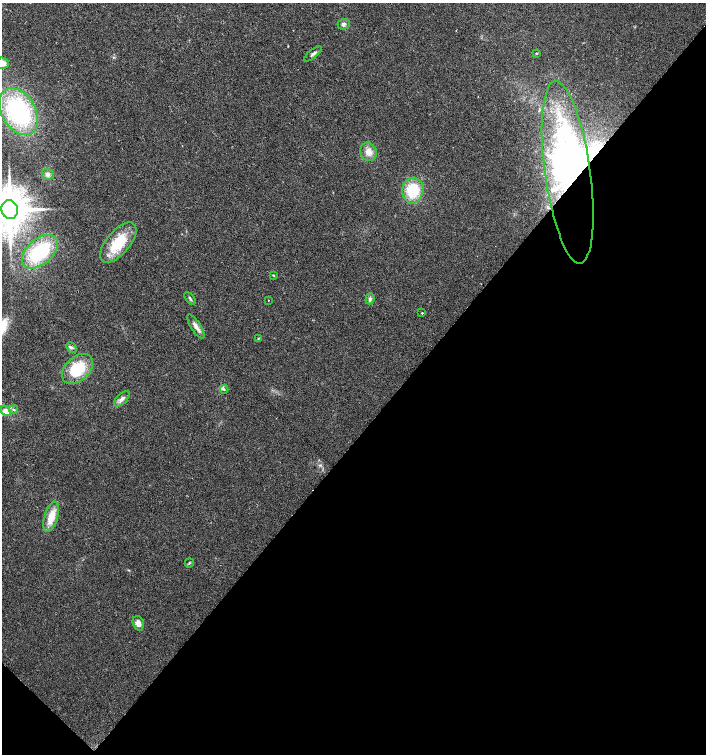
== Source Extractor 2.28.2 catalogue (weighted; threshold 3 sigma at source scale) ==
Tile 15 of 4 x 4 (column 3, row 4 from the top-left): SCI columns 2982-4388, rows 5-1508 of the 6027 x 6021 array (HDU 1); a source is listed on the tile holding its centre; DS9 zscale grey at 2 x 2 block average (1 PNG px = mean of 2 x 2 image px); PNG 708 x 756 px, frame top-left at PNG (2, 3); each listed source drawn as its Kron ellipse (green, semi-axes under 4 px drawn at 4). Shown black and unused: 43% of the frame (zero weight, under 2 of 3 exposures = <1% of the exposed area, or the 3 px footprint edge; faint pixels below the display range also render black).
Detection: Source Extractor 2.28.2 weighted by HDU 2 'WHT'; one run over the whole footprint, this tile lists its part. Background 0.0392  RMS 0.008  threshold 0.0359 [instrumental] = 3 sigma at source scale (4.5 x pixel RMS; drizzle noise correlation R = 1.50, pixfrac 1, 0.0396/0.0396 arcsec/px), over >= 5 px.
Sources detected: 34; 3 inside a brighter object's white glare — neither listed nor drawn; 1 coinciding with a brighter row at this scale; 2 inside a brighter listed object's ellipse — not listed separately; the other 28 listed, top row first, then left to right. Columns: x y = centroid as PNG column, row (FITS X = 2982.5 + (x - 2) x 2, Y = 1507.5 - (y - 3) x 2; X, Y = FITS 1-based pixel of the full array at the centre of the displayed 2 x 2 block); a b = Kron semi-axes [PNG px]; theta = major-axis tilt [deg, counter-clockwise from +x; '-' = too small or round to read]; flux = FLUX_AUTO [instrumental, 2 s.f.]
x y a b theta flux
344 24 6 5 - 5
536 53 3 2 - 1.9
313 54 11 3 38 5.1
2 63 6 5 - 14
19 112 25 16 -60 230
368 152 9 8 - 14
568 172 92 22 -82 520
48 174 6 5 - 5.3
413 190 13 10 81 69
10 210 9 8 - 7500
118 243 24 11 49 68
40 252 21 12 41 120
273 275 3 3 - 1.5
190 298 7 3 -52 3.3
370 299 5 4 - 4.2
268 300 2 2 - 1.8
422 313 2 2 - 1.9
196 326 14 5 -57 10
258 339 3 2 - 1
72 347 6 3 -48 3.5
77 369 18 12 44 74
224 389 4 3 - 3.1
122 399 9 5 44 7.7
14 410 4 2 - 2.1
6 411 6 4 -47 18
51 517 15 6 73 32
189 563 5 2 - 1.8
138 623 7 5 -72 12
Overlapping masked pixels (flux is a lower limit): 1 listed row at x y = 568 172
Isophote crosses this tile's border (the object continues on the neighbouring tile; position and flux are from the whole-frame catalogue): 2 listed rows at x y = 2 63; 10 210